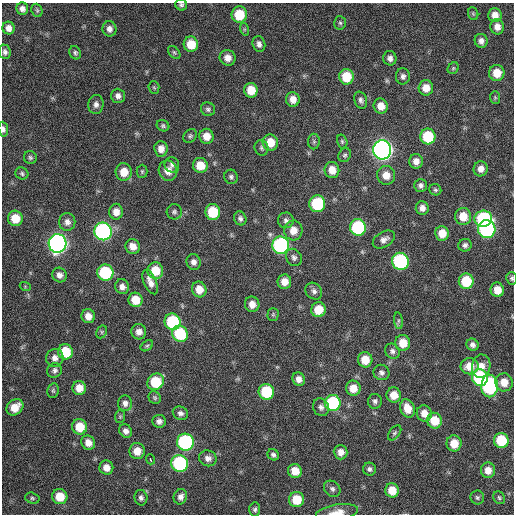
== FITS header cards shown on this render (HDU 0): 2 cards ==
NAXIS1  =                  512 / Axis length
NAXIS2  =                  512 / Axis length

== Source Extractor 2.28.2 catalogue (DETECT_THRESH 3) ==
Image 512 x 512 px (HDU 0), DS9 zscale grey, 1 PNG px = 1 image px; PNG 516 x 516 px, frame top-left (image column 1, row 512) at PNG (2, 3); each listed source drawn as its Kron ellipse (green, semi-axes under 4 px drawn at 4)
Background 124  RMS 11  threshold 34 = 3 sigma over >= 5 px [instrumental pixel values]
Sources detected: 166; all 166 listed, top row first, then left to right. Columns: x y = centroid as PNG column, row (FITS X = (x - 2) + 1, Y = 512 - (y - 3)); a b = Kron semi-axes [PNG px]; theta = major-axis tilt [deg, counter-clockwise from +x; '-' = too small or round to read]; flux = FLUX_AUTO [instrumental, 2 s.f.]
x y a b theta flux
181 5 6 5 - 1700
22 9 6 6 - 3600
37 10 7 5 -69 1300
473 14 6 5 - 1200
239 15 8 7 - 25000
495 15 7 6 - 6000
340 23 7 5 -86 1600
497 27 8 7 - 5300
9 28 6 6 - 4700
109 29 8 7 - 4000
244 29 6 4 -72 1100
481 41 7 6 - 3600
191 44 7 7 - 17000
259 44 8 6 -76 3300
5 52 7 6 - 2400
174 52 7 5 -49 1300
75 53 7 5 -60 1700
228 58 8 7 - 5700
390 58 7 6 - 3100
453 68 6 5 - 1200
497 73 8 7 - 12000
403 76 8 7 - 2800
346 77 8 7 - 21000
154 87 6 5 - 1100
426 88 7 7 - 8800
251 90 7 6 - 14000
118 96 7 7 - 3500
495 97 6 5 - 1100
293 99 7 6 - 6500
361 100 8 6 -72 2600
96 104 9 7 83 3600
381 106 7 7 - 7800
208 109 7 6 - 2000
163 126 6 5 - 1500
3 129 7 4 -85 2400
190 136 8 6 52 1600
206 136 7 7 - 8100
428 137 8 7 - 35000
342 141 7 5 -75 1300
270 142 8 7 - 13000
314 142 8 6 -89 1500
262 148 8 7 - 2000
161 149 7 6 - 5800
382 150 10 9 - 450000
345 155 7 6 - 1700
30 158 6 6 - 1600
416 161 7 6 - 5100
172 165 7 7 - 2400
200 165 7 7 - 13000
481 169 7 7 - 5100
332 170 8 7 - 9400
142 171 6 5 - 1300
168 171 10 9 - 8000
124 172 9 8 - 12000
22 174 6 6 - 1600
386 175 9 9 - 8100
231 177 7 6 - 2100
420 185 6 6 - 2500
435 190 6 5 - 1300
317 204 8 8 - 49000
422 208 7 6 - 4500
116 212 8 7 - 6500
174 212 7 7 - 2100
213 212 8 7 - 28000
463 216 8 8 - 12000
15 218 7 7 - 15000
240 218 7 6 - 2200
483 219 9 8 - 89000
286 220 8 7 - 2700
67 222 9 8 - 4300
358 227 8 8 - 73000
487 229 9 9 - 120000
293 230 10 9 - 8900
103 231 9 8 - 200000
442 233 7 7 - 10000
384 239 12 7 31 4100
57 243 9 9 - 330000
281 245 9 8 - 130000
465 245 7 6 - 2600
133 246 7 7 - 6800
294 257 9 7 -56 2700
400 261 8 8 - 110000
193 262 8 7 - 3500
155 271 8 7 - 17000
105 273 8 8 - 55000
60 275 8 7 - 3900
512 278 6 5 - 1500
466 281 7 7 - 29000
150 282 13 6 -68 5600
284 282 7 6 - 7800
25 286 5 3 - 770
122 287 7 6 - 4100
199 289 8 7 - 9100
497 290 7 6 - 9900
314 291 9 7 -44 3000
135 300 7 7 - 13000
252 304 8 7 - 6400
318 310 7 7 - 14000
273 314 6 5 - 1300
88 316 7 6 - 6700
398 321 8 4 -83 1600
173 322 8 8 - 58000
102 332 7 5 62 1400
139 332 7 7 - 4700
180 334 8 7 - 41000
403 343 8 7 - 13000
472 345 6 6 - 3100
147 346 7 4 38 1300
392 351 8 7 - 2400
65 352 7 7 - 26000
55 358 9 8 - 4900
365 360 7 7 - 13000
469 366 9 8 - 11000
481 366 12 9 82 8400
55 370 8 7 - 2600
381 372 8 7 - 2800
480 378 8 8 - 80000
299 379 7 6 - 4800
156 382 9 7 45 29000
504 382 9 8 - 9600
490 386 11 8 89 89000
79 388 7 6 - 8500
353 388 7 7 - 10000
53 391 7 5 77 1400
266 392 8 7 - 40000
394 395 7 7 - 10000
155 398 6 6 - 1400
375 401 7 7 - 2300
125 403 8 7 - 3300
333 403 8 8 - 61000
15 407 9 7 38 12000
321 407 9 8 - 3100
407 408 9 7 -68 11000
180 413 8 6 -27 3000
424 413 8 7 - 7500
120 417 6 5 - 1200
159 421 7 6 - 3400
434 421 8 7 - 16000
80 427 7 7 - 17000
126 431 7 6 - 3600
395 433 9 5 52 1700
501 440 7 7 - 28000
185 442 8 8 - 120000
88 443 7 6 - 6300
454 443 8 7 - 12000
137 451 8 7 - 9700
341 452 7 7 - 5500
273 455 6 5 - 2100
208 458 9 8 - 4100
150 459 5 3 - 7400
180 463 8 8 - 90000
106 468 7 7 - 6900
369 469 6 6 - 2200
488 470 8 7 - 7600
295 471 7 6 - 11000
332 489 9 7 -43 2500
392 490 7 6 - 12000
60 497 8 7 - 15000
180 497 8 6 71 3700
32 498 7 5 -16 1500
141 498 8 6 -79 2500
477 498 7 6 - 1700
499 498 7 5 -56 1400
297 500 7 7 - 19000
255 509 7 5 86 1700
337 512 21 7 8 8300
At the frame edge (FLAGS 8, measured only in part): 4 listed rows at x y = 181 5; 3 129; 512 278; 337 512